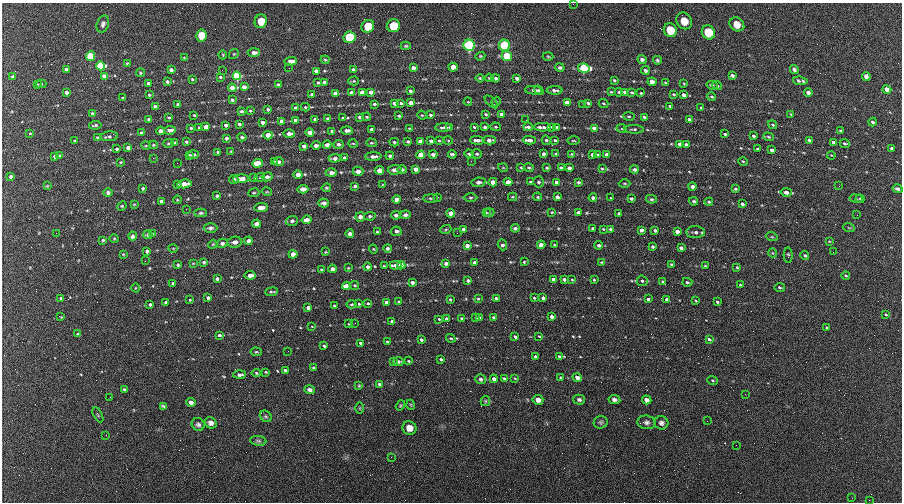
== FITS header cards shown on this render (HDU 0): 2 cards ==
NAXIS1  =                  900 / length of data axis 1
NAXIS2  =                  500 / length of data axis 2

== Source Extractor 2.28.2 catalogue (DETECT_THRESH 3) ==
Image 900 x 500 px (HDU 0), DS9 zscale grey, 1 PNG px = 1 image px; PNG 904 x 504 px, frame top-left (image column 1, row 500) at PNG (2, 3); each listed source drawn as its Kron ellipse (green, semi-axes under 4 px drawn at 4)
Background 302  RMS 12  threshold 36.6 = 3 sigma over >= 5 px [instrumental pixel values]
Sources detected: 524; of the 524, the 500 brightest by FLUX_AUTO listed and drawn (24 fainter detections omitted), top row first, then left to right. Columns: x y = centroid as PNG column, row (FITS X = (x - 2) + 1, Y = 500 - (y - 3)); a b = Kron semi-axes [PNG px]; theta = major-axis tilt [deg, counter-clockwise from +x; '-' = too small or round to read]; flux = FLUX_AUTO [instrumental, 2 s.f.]
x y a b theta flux
573 4 3 2 - 630
261 21 7 6 - 12000
684 21 8 7 - 6900
103 24 9 6 71 2500
737 24 8 6 -35 6000
368 26 7 6 - 39000
393 26 6 6 - 37000
670 30 7 6 - 21000
708 32 7 6 - 29000
201 35 6 5 - 26000
349 37 6 6 - 130000
469 45 5 5 - 370000
504 45 5 5 - 200000
406 46 5 4 - 1200
254 53 6 4 2 2900
234 54 5 4 - 900
223 55 4 3 - 630
90 56 5 4 - 86000
480 56 5 4 - 780
507 56 5 5 - 62000
548 56 5 3 - 840
184 58 4 2 - 600
642 59 4 4 - 1900
325 60 4 4 - 940
657 60 4 4 - 1200
291 61 6 4 3 6400
127 63 3 3 - 800
101 66 4 4 - 98000
453 67 4 4 - 19000
289 68 2 2 - 890
413 68 4 4 - 3300
560 68 4 4 - 1400
584 68 6 4 -11 230000
353 69 4 3 - 1700
794 69 5 3 - 2100
66 70 4 3 - 4400
171 70 4 3 - 5400
222 70 3 2 - 830
645 70 4 3 - 1700
316 71 4 3 - 6900
140 73 4 4 - 1200
732 75 4 3 - 1500
105 76 4 4 - 20000
237 76 4 4 - 330000
866 76 5 4 - 3400
12 77 3 3 - 1200
220 77 4 3 - 1300
480 78 4 3 - 820
489 78 4 3 - 780
496 78 4 4 - 1400
517 78 4 3 - 2900
192 79 4 3 - 1200
614 80 3 3 - 1000
354 81 5 4 - 1000
800 81 7 3 -7 2500
167 82 3 3 - 2100
325 82 4 3 - 2800
652 82 4 4 - 17000
149 83 3 3 - 4700
318 83 3 3 - 1500
665 83 3 2 - 740
684 83 4 3 - 760
38 84 3 2 - 700
41 84 5 4 - 790
278 85 4 3 - 2800
712 85 5 3 - 1200
717 86 5 3 - 1100
244 87 4 3 - 5600
232 88 4 4 - 24000
887 89 4 4 - 9500
534 90 8 4 -3 2300
539 90 5 3 - 1200
555 90 8 4 -1 2800
410 91 4 3 - 3000
66 92 3 3 - 5400
362 92 4 3 - 15000
371 92 4 3 - 5000
611 92 3 3 - 800
619 92 4 4 - 1300
625 92 4 3 - 4400
632 92 3 3 - 1100
335 93 4 3 - 18000
352 93 4 3 - 15000
641 93 3 3 - 940
808 93 4 4 - 5700
674 94 3 3 - 950
149 95 4 3 - 1500
312 95 4 3 - 3200
684 95 4 3 - 8800
712 97 4 4 - 1200
122 98 3 2 - 630
232 100 3 3 - 2300
468 102 4 3 - 640
491 102 8 3 -42 1300
496 102 5 3 - 690
567 102 4 3 - 14000
395 103 4 3 - 4800
401 103 4 3 - 1600
411 103 4 3 - 17000
588 103 3 3 - 1500
603 103 5 4 - 1300
178 104 3 3 - 1100
374 104 4 3 - 1700
583 105 3 2 - 640
155 106 4 3 - 4200
670 106 3 3 - 1100
305 107 4 3 - 1000
296 108 4 3 - 4200
701 108 3 3 - 970
268 109 4 3 - 2400
241 111 4 3 - 1700
250 111 4 3 - 1400
92 113 4 4 - 890
486 114 4 3 - 1100
501 114 4 3 - 3400
791 114 3 2 - 690
194 115 3 3 - 800
422 115 5 4 - 800
431 115 4 3 - 1300
399 116 3 3 - 1500
629 116 5 3 - 890
169 117 3 3 - 920
360 117 4 3 - 3400
367 117 4 3 - 1200
644 117 4 3 - 1600
328 118 3 3 - 1900
343 118 4 3 - 670
149 119 4 3 - 2900
315 119 4 3 - 3000
689 119 4 3 - 1800
295 120 4 3 - 5300
526 120 3 2 - 670
282 121 4 4 - 9500
262 122 4 3 - 3700
873 122 4 3 - 1600
239 124 3 3 - 2300
95 125 6 3 9 1700
226 125 4 4 - 2300
772 125 4 4 - 1200
199 127 3 3 - 650
206 127 4 4 - 18000
444 127 8 3 2 2600
449 127 3 3 - 1100
474 127 3 3 - 1300
485 127 3 3 - 2500
496 127 5 4 - 1100
528 127 5 3 - 2800
542 127 8 3 -1 3600
552 127 3 3 - 790
556 127 3 3 - 2400
191 128 3 3 - 1200
409 128 4 3 - 640
595 128 4 3 - 6200
372 129 4 3 - 4600
622 129 5 3 - 850
634 129 10 4 -1 1600
170 130 6 3 7 5000
160 131 4 4 - 7600
332 131 4 3 - 3400
347 131 6 3 -3 3600
841 131 3 3 - 1300
310 132 4 4 - 9900
30 133 3 3 - 710
141 133 3 3 - 2400
289 134 6 4 -1 6200
725 134 4 3 - 1300
268 135 4 4 - 22000
109 136 8 5 5 1900
754 136 3 3 - 1800
242 137 4 3 - 1600
768 137 5 4 - 1000
98 138 3 3 - 1800
226 138 3 3 - 2500
448 140 4 3 - 770
477 140 7 3 -2 3900
489 140 6 3 -1 5000
529 140 7 4 -3 5800
546 140 5 4 - 1500
555 140 4 4 - 1300
809 140 4 3 - 1500
75 141 3 3 - 770
408 141 3 3 - 1400
420 141 4 4 - 11000
431 141 4 3 - 4200
439 141 3 2 - 890
573 141 6 3 -1 860
186 142 3 3 - 1400
394 142 5 3 - 1200
834 142 4 3 - 3300
169 143 5 4 - 1000
175 143 4 4 - 1700
353 143 5 3 - 840
371 143 5 4 - 1100
845 143 5 4 - 1800
338 144 5 4 - 2200
680 144 4 4 - 7600
153 145 4 4 - 710
316 145 4 3 - 3100
327 145 4 4 - 6500
686 145 4 3 - 2500
146 146 5 3 - 740
304 146 4 3 - 2400
128 148 4 4 - 4000
117 149 3 3 - 1200
757 149 3 3 - 1100
892 149 4 3 - 3900
772 150 4 3 - 3300
231 151 3 3 - 730
218 152 3 3 - 1900
433 154 4 4 - 2700
452 154 4 3 - 1800
469 154 5 3 - 1400
477 154 5 4 - 1400
544 154 3 3 - 2100
556 154 3 3 - 1400
572 154 4 3 - 800
189 155 4 3 - 1000
193 155 5 4 - 1500
421 155 4 4 - 47000
592 155 4 3 - 3500
598 155 4 3 - 820
607 155 4 4 - 10000
831 155 4 3 - 630
55 156 4 3 - 3200
60 156 3 3 - 1100
373 156 8 4 2 3000
390 156 4 4 - 2100
153 158 2 2 - 4300
335 158 6 4 4 3100
344 158 3 3 - 1400
471 161 2 2 - 3000
743 161 5 3 - 700
121 162 3 2 - 750
274 162 3 3 - 890
278 162 5 4 - 2700
177 163 2 2 - 850
257 163 5 4 - 20000
521 167 4 3 - 850
503 168 5 3 - 640
529 168 5 3 - 920
547 168 3 3 - 980
561 168 3 3 - 1400
569 168 4 4 - 3300
416 169 4 4 - 4900
602 169 4 3 - 830
379 170 4 4 - 9500
395 170 7 4 4 3900
402 170 5 4 - 1800
634 170 4 4 - 1800
358 171 5 4 - 4200
331 173 5 4 - 3600
298 175 4 4 - 9800
11 176 4 4 - 1900
260 177 5 3 - 770
267 177 5 4 - 2700
254 178 4 3 - 1100
234 179 4 4 - 2200
241 179 8 4 3 8000
478 182 7 4 8 2300
493 182 4 4 - 7200
508 182 4 4 - 7100
531 182 3 3 - 1300
539 182 5 5 - 1500
556 182 4 4 - 2100
578 182 4 3 - 1300
625 183 6 3 -1 840
184 184 7 4 6 7600
178 185 3 3 - 1200
383 185 4 3 - 740
47 186 3 3 - 640
355 186 4 3 - 1200
692 186 4 3 - 2900
839 186 3 2 - 1200
143 188 3 3 - 1000
326 188 5 4 - 1000
303 189 6 4 5 4400
735 189 3 3 - 1000
898 189 5 3 - 2600
267 192 5 3 - 740
786 192 5 4 - 2900
108 193 4 4 - 2100
254 193 6 3 8 890
217 196 4 4 - 1100
438 197 2 2 - 650
470 197 7 3 0 1300
512 197 4 4 - 810
538 197 4 4 - 990
557 197 4 3 - 1900
431 198 7 4 0 1200
593 198 4 4 - 1600
611 198 3 3 - 870
397 199 4 4 - 5000
631 199 4 3 - 1300
651 199 5 4 - 1400
856 199 6 3 -9 1000
860 199 4 4 - 780
177 200 4 3 - 610
161 201 4 3 - 2100
694 201 4 4 - 1200
709 202 4 3 - 840
324 203 5 4 - 2900
134 204 3 3 - 670
742 204 3 3 - 1400
122 206 5 4 - 940
261 207 7 4 5 4800
186 209 2 2 - 2100
552 212 4 4 - 640
201 213 6 4 2 1400
451 213 4 4 - 7300
486 213 4 3 - 1000
489 213 5 4 - 970
578 213 4 4 - 2900
619 213 3 3 - 1300
396 215 4 4 - 1700
405 215 5 4 - 2100
857 215 2 2 - 620
370 216 6 4 9 1200
360 217 5 4 - 3400
306 220 5 4 - 5600
292 221 6 5 - 1900
256 224 4 4 - 3300
210 228 7 5 1 2200
515 228 4 3 - 1400
849 228 6 3 -19 780
446 229 5 3 - 980
464 229 4 4 - 2600
593 229 3 3 - 2000
603 229 4 4 - 710
610 229 4 3 - 1100
641 230 4 3 - 2000
655 230 3 3 - 1300
396 231 5 4 - 1900
677 231 4 4 - 3400
377 232 4 3 - 1200
695 232 9 6 -1 2400
56 233 2 2 - 1700
457 233 2 2 - 3600
153 234 4 3 - 650
350 234 4 4 - 2300
148 235 5 4 - 1500
133 236 4 3 - 2900
772 237 6 3 -18 870
114 238 5 3 - 760
103 240 3 3 - 890
248 241 4 4 - 4400
829 241 4 2 - 640
235 242 7 5 5 3900
222 243 5 4 - 2200
213 244 4 3 - 730
502 245 5 4 - 2700
541 245 4 4 - 4600
554 245 3 2 - 660
599 245 4 4 - 1500
467 246 4 4 - 3200
653 247 3 3 - 1300
173 248 4 3 - 650
387 248 4 4 - 1700
681 248 4 3 - 2000
373 249 4 4 - 760
147 251 4 4 - 1700
326 252 4 3 - 710
833 252 3 2 - 930
773 253 4 3 - 600
123 254 3 3 - 630
293 254 4 4 - 7900
788 255 8 4 -87 1300
805 255 4 4 - 990
145 261 2 2 - 1700
204 262 4 3 - 1500
524 262 3 3 - 760
601 262 4 3 - 620
193 263 4 3 - 650
446 263 4 4 - 3100
475 263 4 4 - 6100
671 264 3 3 - 750
178 265 4 4 - 1100
395 265 6 3 1 4300
401 265 4 4 - 18000
384 266 4 3 - 840
705 266 3 2 - 780
367 267 4 4 - 1900
737 267 3 2 - 800
348 268 4 3 - 690
332 269 4 4 - 3600
321 270 3 3 - 760
250 275 5 4 - 4500
846 275 4 3 - 870
217 279 3 3 - 1900
553 279 4 4 - 7000
564 279 4 3 - 2700
572 280 3 2 - 680
594 280 3 2 - 780
468 281 3 3 - 1700
642 281 5 5 - 1700
663 281 4 3 - 750
412 282 4 3 - 4000
687 282 5 3 - 1200
173 283 4 3 - 1400
355 285 4 4 - 1100
740 285 3 2 - 830
346 286 4 4 - 22000
780 287 5 3 - 1100
135 288 4 3 - 630
272 292 6 3 7 1300
60 298 4 3 - 1000
208 298 3 3 - 2600
496 298 3 3 - 1500
534 298 3 2 - 990
543 298 4 3 - 4200
478 299 4 3 - 750
648 299 4 3 - 2400
190 300 3 2 - 750
450 300 4 3 - 1200
667 300 4 3 - 4200
696 301 3 2 - 650
386 302 4 3 - 3700
399 302 4 3 - 960
717 302 3 3 - 1500
166 303 3 3 - 3700
368 303 3 2 - 1000
352 304 5 3 - 890
359 304 3 2 - 760
150 305 3 3 - 1700
334 305 3 2 - 630
308 307 4 3 - 9600
886 314 4 3 - 960
61 317 3 2 - 590
493 317 3 3 - 1200
552 317 4 3 - 10000
461 318 4 4 - 790
476 318 3 3 - 1900
480 318 3 3 - 1200
439 319 3 2 - 750
447 319 4 3 - 8000
392 321 4 3 - 6100
355 323 3 2 - 840
349 324 3 3 - 820
312 326 4 2 - 620
827 327 4 3 - 1000
78 334 3 3 - 1800
219 335 3 3 - 6600
539 336 3 2 - 600
515 337 4 3 - 3800
451 338 5 4 - 1000
709 339 4 3 - 3600
421 340 4 3 - 5600
387 341 3 2 - 670
361 343 4 3 - 4100
324 346 4 3 - 2500
288 351 2 2 - 610
256 352 5 4 - 970
559 356 4 3 - 1500
536 357 4 3 - 3600
441 359 3 3 - 1500
409 361 3 3 - 720
393 362 3 2 - 790
399 362 5 3 - 2300
313 368 3 2 - 740
285 370 4 3 - 1700
266 372 4 3 - 760
256 373 4 4 - 1000
240 375 6 4 3 2300
515 378 4 2 - 630
560 378 4 3 - 650
577 378 5 4 - 3500
481 379 5 5 - 1900
494 379 4 3 - 2500
504 379 4 3 - 1000
712 380 5 2 - 800
380 384 3 3 - 1300
359 386 4 3 - 770
124 389 3 3 - 1100
310 390 5 4 - 2800
745 394 3 2 - 1100
110 397 2 2 - 1100
614 399 6 4 -9 2200
538 400 5 5 - 3900
579 400 6 5 - 1800
647 400 5 4 - 3000
485 401 5 4 - 1100
191 402 5 4 - 2600
400 405 5 4 - 1000
411 405 5 3 - 720
163 406 4 2 - 1100
360 408 5 3 - 740
98 415 8 2 -61 740
266 416 6 5 - 1100
707 421 2 2 - 860
601 422 7 6 - 1700
646 422 9 6 -7 2700
211 423 6 5 - 3200
661 423 7 6 - 2700
198 424 7 6 - 2200
409 428 7 6 - 6600
106 435 2 2 - 4800
258 441 8 5 -7 1500
736 445 2 2 - 610
391 457 2 2 - 2900
852 498 3 2 - 700
869 500 3 2 - 690
At the frame edge (FLAGS 8, measured only in part): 1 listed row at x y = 573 4
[24 fainter detections neither listed nor drawn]